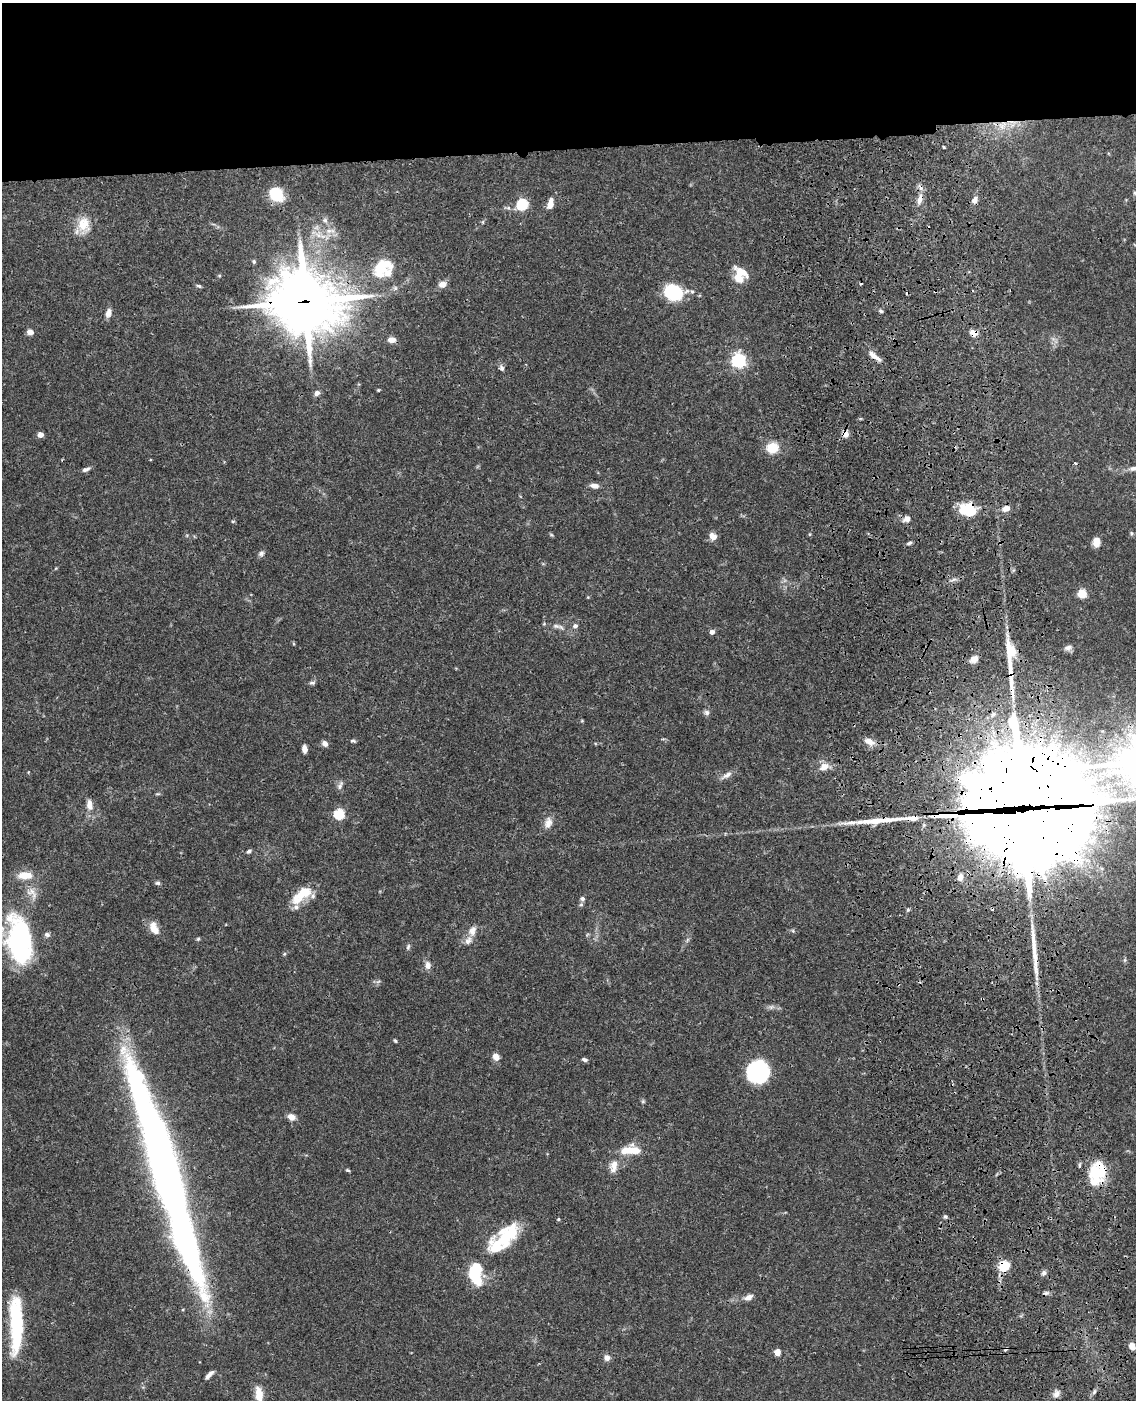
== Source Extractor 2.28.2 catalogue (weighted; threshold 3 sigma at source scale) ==
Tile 2 of 4 x 3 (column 2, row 1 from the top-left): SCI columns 1253-2386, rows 3052-4449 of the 4770 x 4604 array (HDU 1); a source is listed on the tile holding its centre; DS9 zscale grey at full resolution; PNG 1138 x 1402 px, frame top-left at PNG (2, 3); no overlay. Shown black and unused: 11% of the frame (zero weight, under 3 of 4 exposures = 6% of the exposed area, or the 3 px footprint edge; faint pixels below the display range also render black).
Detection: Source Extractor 2.28.2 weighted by HDU 2 'WHT'; one run over the whole footprint, this tile lists its part. Background 0.0574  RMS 0.003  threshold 0.0137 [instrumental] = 3 sigma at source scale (4.5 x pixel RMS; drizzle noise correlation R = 1.50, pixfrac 1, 0.05/0.05 arcsec/px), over >= 5 px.
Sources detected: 134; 5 inside a brighter object's white glare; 6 cosmic-ray / hot-pixel residue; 5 long thin detections or spike segments (spike, bleed or trail) — not listed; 12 inside a brighter listed object's ellipse — not listed separately; the other 106 listed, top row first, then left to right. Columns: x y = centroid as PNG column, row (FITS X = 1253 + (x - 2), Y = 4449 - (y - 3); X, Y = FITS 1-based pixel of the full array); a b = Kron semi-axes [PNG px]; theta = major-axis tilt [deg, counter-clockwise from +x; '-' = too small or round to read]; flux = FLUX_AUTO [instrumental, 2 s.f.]
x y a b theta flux
1002 126 11 7 -50 2.4
944 147 4 3 - 0.27
1135 193 5 5 - 0.51
276 194 13 10 -46 13
920 199 16 7 74 2.4
974 200 9 6 61 1.4
522 204 6 5 - 28
550 204 12 6 77 2.7
325 220 7 5 -44 0.79
84 225 19 15 -83 5.5
382 265 26 17 25 9.3
738 278 15 12 -52 3.7
442 284 9 7 9 2
199 286 7 4 -19 0.52
395 288 7 5 46 0.72
692 292 6 5 - 0.6
673 295 19 11 13 12
305 302 28 25 -17 1100
881 311 5 4 - 0.54
108 313 10 6 72 1.8
30 332 7 6 - 1.5
973 333 9 7 -20 2.3
391 340 8 6 -1 2.1
874 356 17 6 -37 2.4
739 360 6 6 - 72
502 368 7 6 - 0.88
378 390 4 4 - 0.29
317 393 7 6 - 1.3
845 434 8 7 - 2
40 435 4 4 - 2.6
772 448 10 9 - 6.8
1134 468 16 6 11 1.7
86 469 10 5 17 0.98
595 486 10 5 -11 1.7
1006 508 8 6 20 2.4
968 510 19 14 -11 9.2
907 519 9 7 24 1.6
1131 533 5 4 - 0.4
713 536 10 8 -43 1.9
1096 542 8 6 -88 3.2
909 543 6 4 19 0.57
261 553 8 7 - 0.86
953 579 8 4 19 0.74
1082 593 5 5 - 14
556 626 12 7 -18 1.2
575 626 6 6 - 1
712 632 5 5 - 1.2
1068 648 10 7 13 1.2
1010 651 30 13 -84 7.6
974 659 11 9 33 2
312 683 9 5 -4 0.6
707 712 8 7 - 0.88
353 741 8 3 -16 0.49
869 741 12 8 -29 2.7
325 743 7 5 -50 1.4
304 749 7 5 -85 1.5
824 767 14 9 16 2.9
727 775 17 6 32 1.6
340 785 13 5 65 0.99
89 805 14 8 -82 2.4
339 814 5 5 - 23
1027 820 57 40 8 4500
548 823 15 10 75 2.4
249 851 6 4 41 0.68
25 875 16 8 1 4.9
960 877 9 7 71 1.8
158 883 7 5 -1 0.59
32 893 19 11 -48 3.2
302 894 25 11 41 8.9
582 899 6 5 - 0.75
581 905 6 4 1 0.45
154 928 16 9 -67 3.3
472 931 14 9 69 2.3
47 935 7 6 - 0.89
198 939 5 4 - 0.4
20 940 34 18 -82 74
408 947 8 5 79 0.62
284 954 5 4 - 0.39
1125 960 6 4 71 0.42
428 965 10 8 -88 1.7
771 1007 7 5 45 0.68
395 1041 5 3 - 0.37
496 1057 7 6 - 2.3
584 1060 7 5 -15 0.74
758 1072 19 18 - 31
643 1101 5 5 - 0.42
291 1117 8 6 -26 2.1
630 1150 28 9 2 6.4
614 1166 17 9 77 3.2
348 1170 5 4 - 0.37
1095 1173 29 20 -57 11
945 1217 5 5 - 0.53
558 1219 5 4 - 0.35
507 1236 34 17 49 15
1004 1266 11 9 32 6.8
475 1273 14 9 -85 23
1044 1273 7 6 - 0.86
749 1297 9 6 22 1.8
17 1325 56 13 90 25
1132 1346 8 6 -56 2.1
777 1352 6 5 - 2.3
607 1358 7 7 - 1.5
209 1375 12 4 45 1.5
1094 1392 6 4 71 0.54
259 1394 18 8 -82 3.6
1056 1394 11 7 49 1.5
Overlapping masked pixels (flux is a lower limit): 11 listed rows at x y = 920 199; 382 265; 305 302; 973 333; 874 356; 845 434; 968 510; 1027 820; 1095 1173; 507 1236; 1004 1266
Isophote crosses this tile's border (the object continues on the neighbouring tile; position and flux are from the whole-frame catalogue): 4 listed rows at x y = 1135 193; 1134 468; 20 940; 259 1394